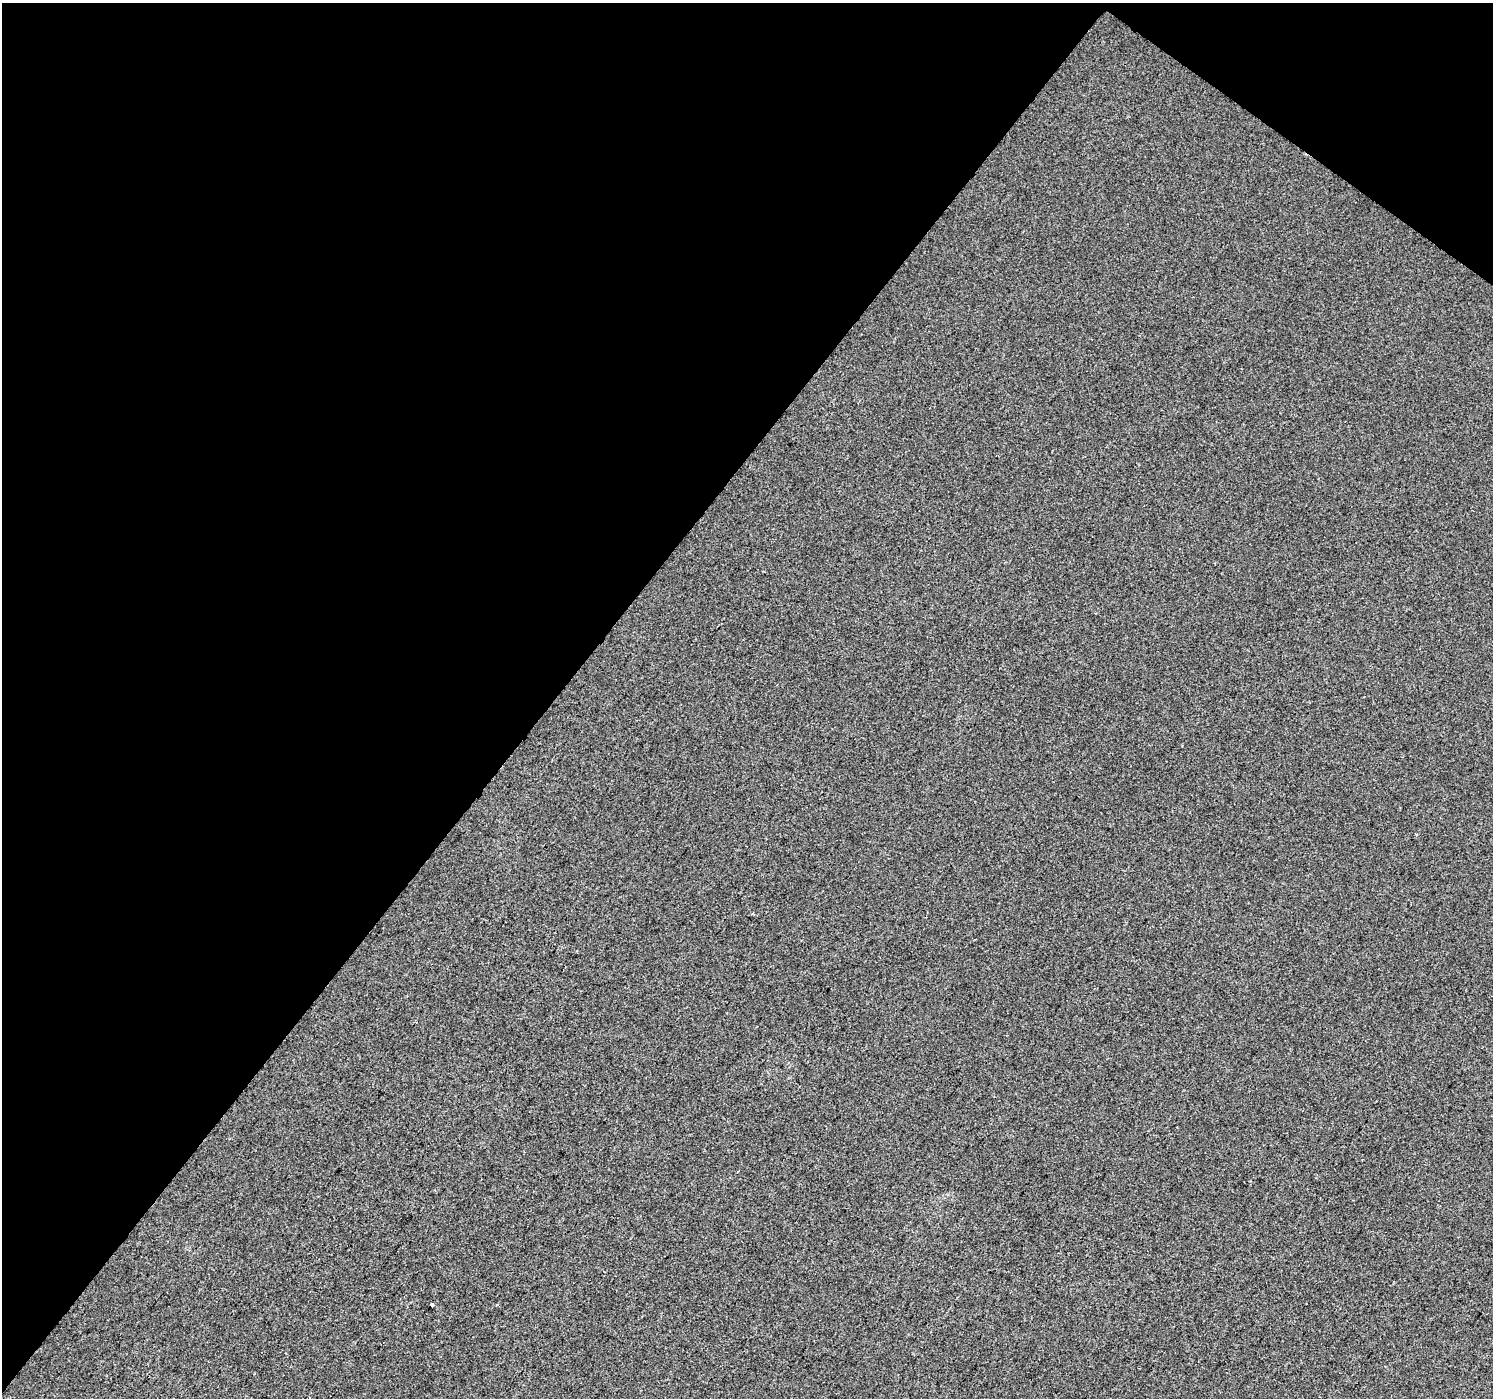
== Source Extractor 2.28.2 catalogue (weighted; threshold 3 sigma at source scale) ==
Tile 2 of 4 x 4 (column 2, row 1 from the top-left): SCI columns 1497-2987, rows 4435-5830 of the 5969 x 6009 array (HDU 1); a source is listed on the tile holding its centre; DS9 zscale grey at full resolution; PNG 1495 x 1400 px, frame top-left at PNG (2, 3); no overlay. Shown black and unused: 40% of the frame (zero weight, under 2 of 3 exposures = <1% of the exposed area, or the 3 px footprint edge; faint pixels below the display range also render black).
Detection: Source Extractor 2.28.2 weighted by HDU 2 'WHT'; one run over the whole footprint, this tile lists its part. Background 4.93e-04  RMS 0.0057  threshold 0.0254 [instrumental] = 3 sigma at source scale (4.5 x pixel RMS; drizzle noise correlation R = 1.50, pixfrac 1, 0.0396/0.0396 arcsec/px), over >= 5 px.
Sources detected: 3; all 3 listed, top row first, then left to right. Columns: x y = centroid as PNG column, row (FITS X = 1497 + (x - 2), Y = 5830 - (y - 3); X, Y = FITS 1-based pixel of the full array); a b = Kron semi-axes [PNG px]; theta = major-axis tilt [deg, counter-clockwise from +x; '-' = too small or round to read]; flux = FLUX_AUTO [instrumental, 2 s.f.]
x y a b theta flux
1416 834 3 2 - 1.1
432 1304 4 3 - 3.6
309 1398 3 2 - 0.66
Isophote crosses this tile's border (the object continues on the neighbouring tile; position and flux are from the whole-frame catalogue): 1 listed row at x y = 309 1398